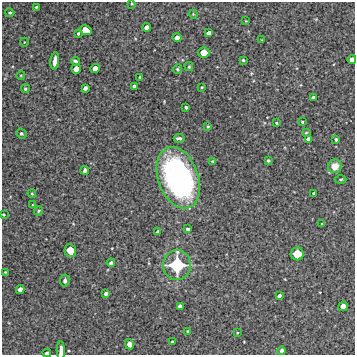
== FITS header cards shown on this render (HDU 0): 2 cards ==
NAXIS1  =                  353 /Length X axis
NAXIS2  =                  353 /Length Y axis

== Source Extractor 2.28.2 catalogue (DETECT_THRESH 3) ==
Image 353 x 353 px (HDU 0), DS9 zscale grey, 1 PNG px = 1 image px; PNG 357 x 357 px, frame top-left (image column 1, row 353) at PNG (2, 2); each listed source drawn as its Kron ellipse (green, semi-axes under 4 px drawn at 4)
Background 6030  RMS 240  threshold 714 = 3 sigma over >= 5 px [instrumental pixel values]
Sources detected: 69; all 69 listed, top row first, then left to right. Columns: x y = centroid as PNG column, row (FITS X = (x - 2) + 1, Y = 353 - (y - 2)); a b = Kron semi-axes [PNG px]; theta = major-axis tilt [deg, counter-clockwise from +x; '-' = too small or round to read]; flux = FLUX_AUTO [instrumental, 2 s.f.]
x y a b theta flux
132 4 3 2 - 1.4e+04
36 7 3 3 - 1.8e+04
10 13 4 4 - 2.2e+04
193 14 4 3 - 1.6e+04
246 21 3 2 - 1.1e+04
147 27 4 4 - 8.5e+04
85 30 6 5 - 2.0e+05
78 33 3 3 - 2.3e+04
209 33 4 3 - 5.8e+04
177 38 4 4 - 1.1e+05
262 40 3 2 - 1.2e+04
24 42 4 3 - 1.2e+04
204 53 5 5 - 2.2e+05
352 59 4 4 - 9.5e+04
243 60 3 3 - 1.9e+04
55 61 8 3 82 1.1e+05
75 61 4 3 - 3.6e+04
189 67 4 4 - 1.8e+04
95 68 4 4 - 1.2e+05
76 69 5 4 - 1.5e+05
177 69 5 4 - 2.1e+04
21 75 4 3 - 1.2e+04
140 77 3 2 - 1.3e+04
134 86 4 3 - 4.8e+04
202 87 3 3 - 1.3e+04
85 88 4 3 - 4.5e+04
25 89 4 4 - 2.4e+04
313 98 3 3 - 4.6e+04
186 107 3 3 - 2.3e+04
302 122 3 2 - 1.9e+04
276 123 3 3 - 1.5e+04
208 126 3 3 - 2.1e+04
306 133 3 3 - 1.5e+04
21 134 5 5 - 3.1e+04
179 138 5 3 - 4.0e+04
308 139 4 4 - 7.0e+04
336 139 3 3 - 2.6e+04
268 160 4 3 - 3.0e+04
213 161 3 2 - 1.4e+04
335 166 7 6 - 1.5e+05
85 170 4 3 - 3.7e+04
178 178 32 20 -71 3.9e+06
341 179 6 3 1 1.9e+04
32 193 4 3 - 1.6e+04
314 194 4 3 - 4.6e+04
32 205 3 2 - 1.3e+04
38 211 4 3 - 1.9e+04
3 215 3 3 - 1.9e+04
322 224 3 3 - 2.0e+04
188 229 4 3 - 3.8e+04
158 232 4 3 - 3.4e+04
70 251 6 5 - 2.7e+05
297 254 6 6 - 3.4e+05
111 263 4 3 - 3.5e+04
177 265 15 13 86 9.8e+05
5 272 3 3 - 1.2e+04
65 281 6 4 80 4.2e+04
20 290 4 4 - 1.1e+05
106 294 4 3 - 4.9e+04
279 296 4 3 - 5.1e+04
180 306 4 4 - 7.2e+04
343 306 5 4 - 1.3e+05
188 331 4 3 - 1.6e+04
237 333 4 3 - 1.2e+04
172 342 3 3 - 2.3e+04
129 344 5 4 - 6.5e+04
61 350 9 4 -88 1.1e+05
282 351 4 3 - 4.8e+04
47 353 4 3 - 8.0e+04
At the frame edge (FLAGS 8, measured only in part): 4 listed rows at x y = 352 59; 3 215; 61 350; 47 353